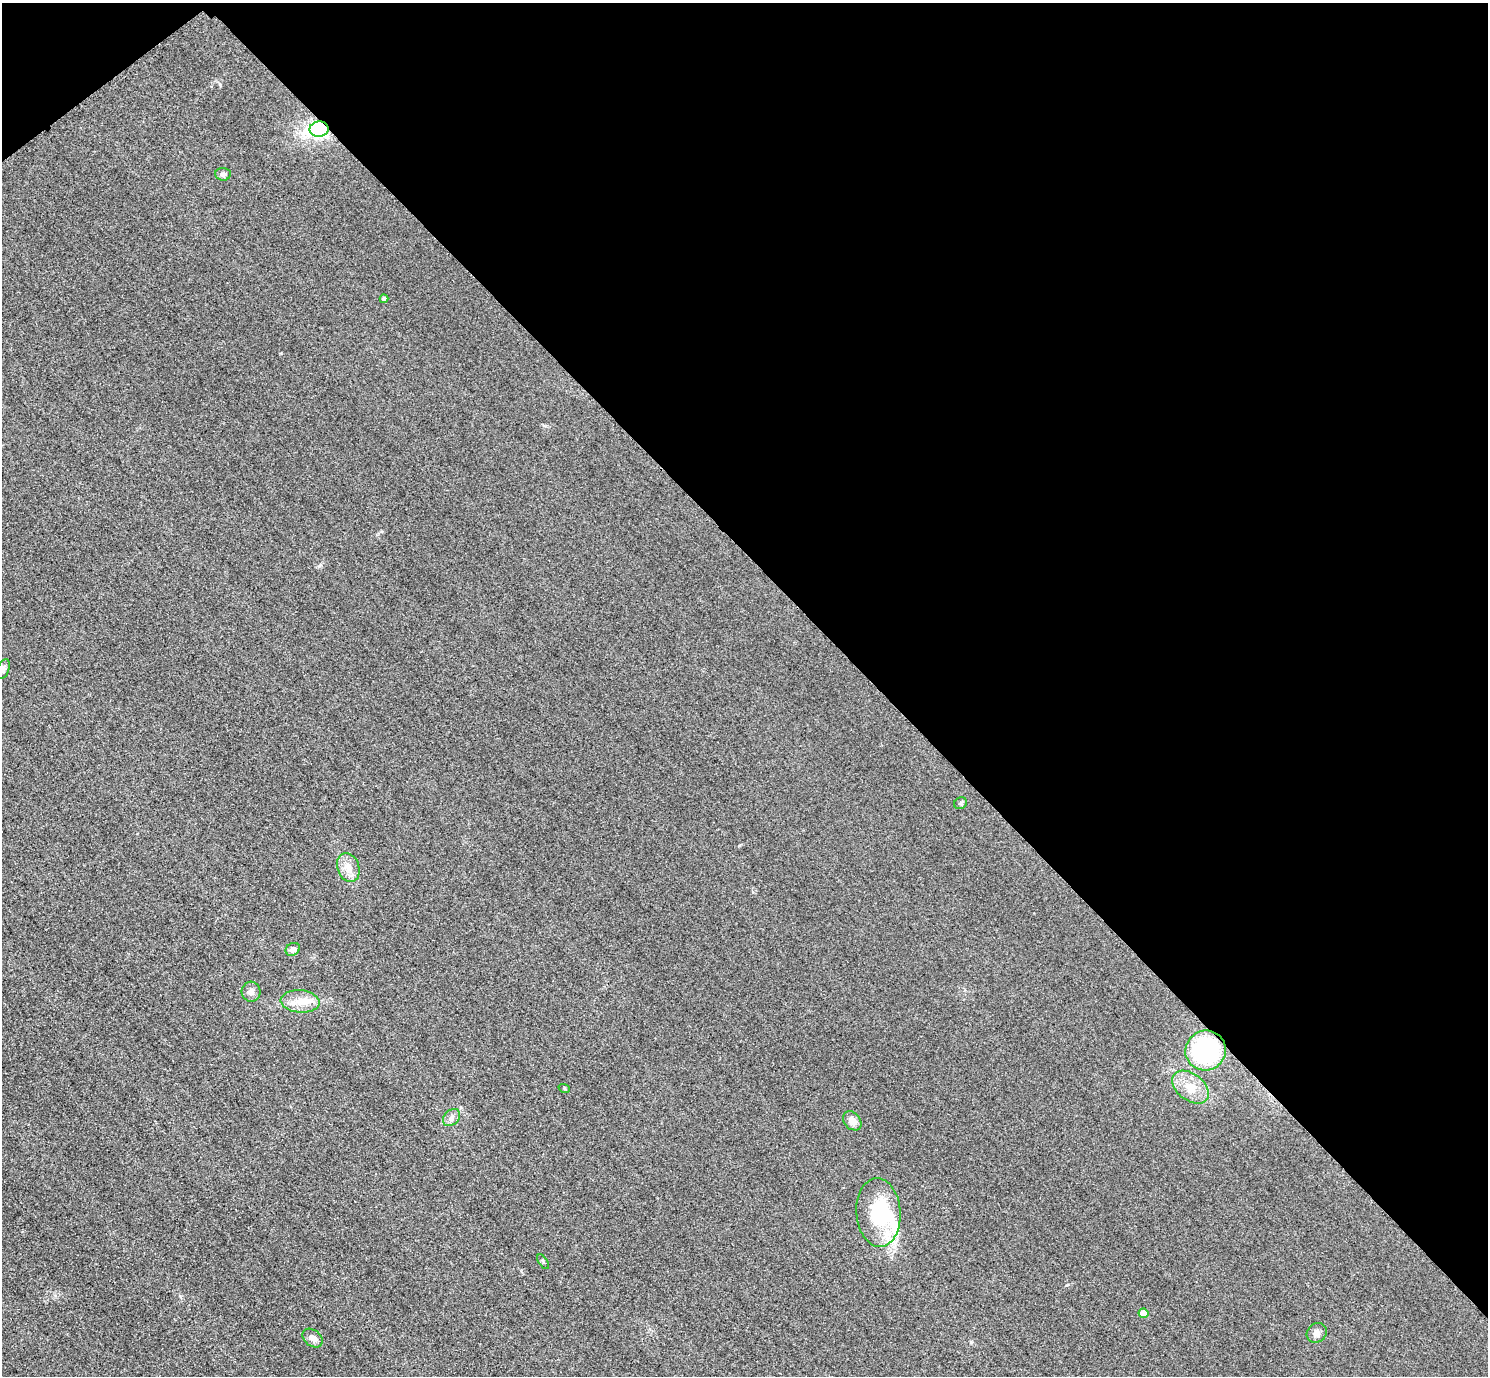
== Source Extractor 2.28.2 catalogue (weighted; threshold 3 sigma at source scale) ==
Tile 3 of 4 x 4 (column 3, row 1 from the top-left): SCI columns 3004-4489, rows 4304-5677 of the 6005 x 6003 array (HDU 1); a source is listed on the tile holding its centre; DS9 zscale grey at full resolution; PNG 1490 x 1378 px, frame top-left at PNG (2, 3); each listed source drawn as its Kron ellipse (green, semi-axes under 4 px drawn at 4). Shown black and unused: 42% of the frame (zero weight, under 3 of 4 exposures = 3% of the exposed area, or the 3 px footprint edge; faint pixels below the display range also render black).
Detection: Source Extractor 2.28.2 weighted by HDU 2 'WHT'; one run over the whole footprint, this tile lists its part. Background 0.0522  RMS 0.016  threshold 0.0729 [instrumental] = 3 sigma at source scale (4.5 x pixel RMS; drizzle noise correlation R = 1.50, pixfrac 1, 0.05/0.05 arcsec/px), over >= 5 px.
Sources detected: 24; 1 inside a brighter object's white glare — neither listed nor drawn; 4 inside a brighter listed object's ellipse — not listed separately; the other 19 listed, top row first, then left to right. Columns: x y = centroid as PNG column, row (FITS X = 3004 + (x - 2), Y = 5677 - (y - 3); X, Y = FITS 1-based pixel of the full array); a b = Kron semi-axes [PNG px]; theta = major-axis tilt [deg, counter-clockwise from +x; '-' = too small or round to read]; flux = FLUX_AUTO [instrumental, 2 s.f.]
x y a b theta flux
319 129 9 7 2 290
223 174 8 6 -3 5.2
384 299 4 4 - 6.6
3 669 10 5 71 4.9
960 803 7 5 35 3
348 867 15 11 -71 17
293 949 7 6 - 7.4
251 992 10 9 - 7.6
300 1001 19 11 -5 21
1206 1051 20 19 - 180
1190 1087 21 13 -37 29
564 1088 6 3 -19 1.6
451 1118 10 7 46 6.7
852 1121 11 8 -48 12
878 1212 34 22 -86 98
543 1262 8 3 -57 2.1
1143 1313 5 4 - 18
1317 1333 10 9 - 7.4
313 1338 11 8 -38 8.1
Overlapping masked pixels (flux is a lower limit): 2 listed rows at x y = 319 129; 1206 1051
Unlisted compact peaks at least as high as the median listed source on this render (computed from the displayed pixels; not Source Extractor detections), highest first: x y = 319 566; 545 426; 971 1342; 220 85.